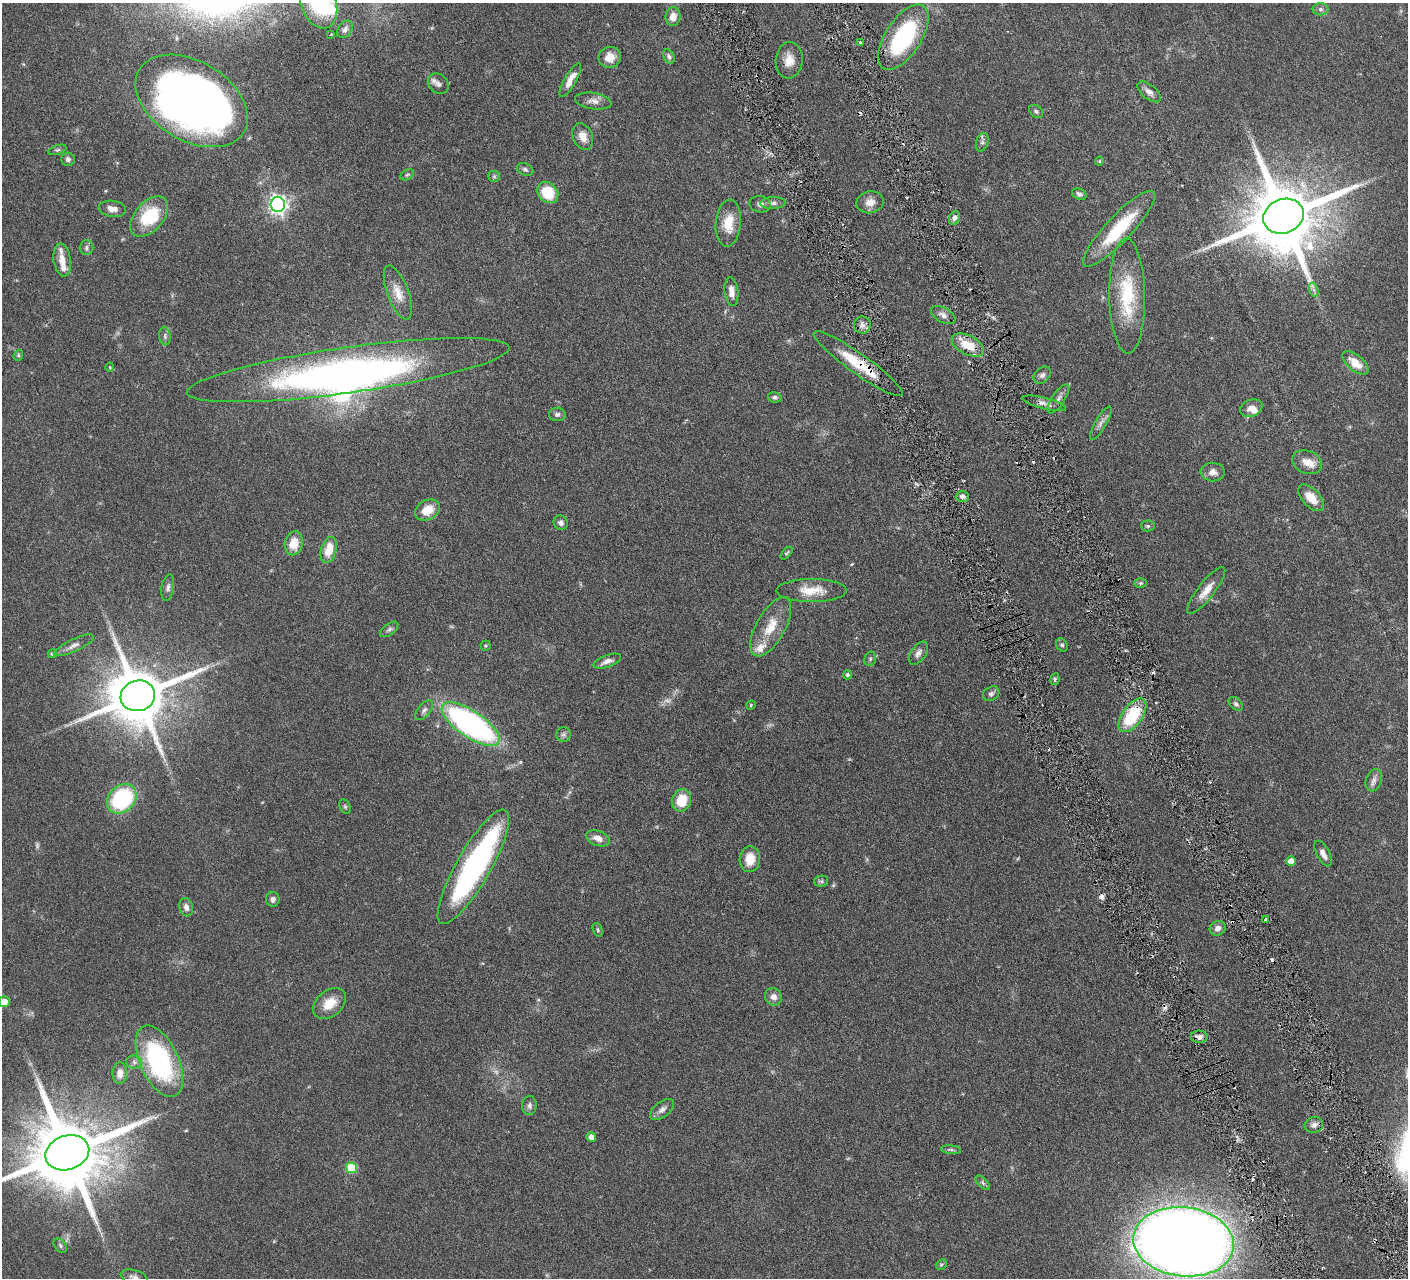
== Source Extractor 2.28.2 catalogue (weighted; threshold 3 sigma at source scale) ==
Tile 6 of 4 x 4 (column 2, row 2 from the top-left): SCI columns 1413-2818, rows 2859-4134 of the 5639 x 5584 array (HDU 1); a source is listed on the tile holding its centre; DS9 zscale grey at full resolution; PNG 1410 x 1280 px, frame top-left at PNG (2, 3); each listed source drawn as its Kron ellipse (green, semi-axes under 4 px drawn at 4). Shown black and unused: <1% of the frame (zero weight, under 3 of 6 exposures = <1% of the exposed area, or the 3 px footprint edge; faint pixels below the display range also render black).
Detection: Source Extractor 2.28.2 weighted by HDU 2 'WHT'; one run over the whole footprint, this tile lists its part. Background 0.0705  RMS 0.0033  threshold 0.0136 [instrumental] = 3 sigma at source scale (4.09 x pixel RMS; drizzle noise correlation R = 1.36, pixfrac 0.8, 0.05/0.05 arcsec/px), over >= 5 px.
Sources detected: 147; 5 too faint to see at this stretch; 2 inside a brighter object's white glare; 9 cosmic-ray / hot-pixel residue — neither listed nor drawn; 6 inside a brighter listed object's ellipse — not listed separately; the other 125 listed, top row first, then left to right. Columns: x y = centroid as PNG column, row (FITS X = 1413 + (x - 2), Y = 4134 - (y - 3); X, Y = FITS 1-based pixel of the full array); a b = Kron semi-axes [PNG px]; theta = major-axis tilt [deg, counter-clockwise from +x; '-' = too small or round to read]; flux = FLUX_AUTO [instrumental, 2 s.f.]
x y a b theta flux
319 4 25 17 -67 18
1320 9 8 6 -2 0.81
673 17 9 7 82 2.8
345 29 9 6 53 1.1
331 34 3 2 - 0.27
903 37 37 18 57 31
861 42 3 3 - 0.7
610 57 11 10 - 3.7
669 57 7 5 -59 0.88
789 60 18 13 86 3.9
570 80 19 6 60 3.1
438 84 11 9 -42 1.4
1149 92 14 7 -39 1.6
192 101 61 39 -31 200
593 101 18 8 -9 2
1036 111 8 5 -37 0.64
583 136 14 9 -69 2.8
982 142 9 6 74 0.84
57 150 9 4 17 0.51
68 159 7 6 - 0.92
1099 161 4 4 - 0.31
525 169 8 6 -25 0.74
407 175 7 5 29 0.54
494 176 6 5 - 0.56
548 192 11 9 -49 9.2
1079 194 8 5 -23 0.83
870 202 14 11 14 2.5
773 203 13 6 3 1.2
278 204 7 7 - 140
760 204 10 8 -11 1.3
112 209 14 8 -8 2.2
149 216 23 14 49 13
1283 216 21 17 22 3600
955 218 7 5 65 1.1
728 223 23 12 85 6.5
1119 229 50 13 47 17
86 247 7 7 - 0.79
62 260 16 8 -82 3.1
1314 290 7 4 -71 0.8
731 292 14 6 -83 2.5
398 293 28 10 -69 4.3
1127 296 58 18 -89 18
943 315 13 7 -29 1.6
862 325 8 8 - 1.4
165 336 9 5 -83 0.85
968 345 17 9 -28 6.4
18 355 6 4 70 0.45
1355 363 16 7 -39 4.5
858 364 54 10 -35 12
110 367 4 3 - 0.22
348 370 163 23 8 120
1042 375 10 7 44 1.1
775 397 7 5 -11 0.79
1058 399 16 6 57 1.5
1044 403 22 5 -14 1.8
1251 408 11 8 23 2
557 414 8 6 -7 0.94
1101 423 19 5 60 1.5
1307 462 15 11 -20 3.2
1213 472 12 9 -1 1.9
962 496 6 5 - 1.1
1311 498 16 8 -47 4
427 510 13 9 27 4.9
561 523 7 7 - 1.1
1148 526 7 5 1 0.52
294 543 12 9 80 5.2
329 550 13 7 74 5.9
786 553 7 4 48 0.4
1141 583 6 5 - 0.49
168 588 13 6 80 1.1
812 590 35 11 0 6.5
1206 591 29 8 52 3.8
771 627 33 14 61 7.4
389 629 10 5 37 0.82
74 645 22 6 25 1.9
1062 645 7 5 -61 0.65
486 646 5 5 - 0.44
918 653 13 7 54 1.5
52 654 4 4 - 0.41
870 659 7 5 76 0.58
607 661 14 6 20 1.9
847 675 5 4 - 0.57
1055 679 6 4 80 0.6
991 694 9 6 31 0.83
138 696 17 15 17 2300
1236 704 8 5 -44 0.73
751 705 5 4 - 0.36
424 710 12 6 50 1.1
1132 715 19 10 54 17
471 724 33 13 -34 90
563 734 7 7 - 0.79
1374 780 11 8 71 1.4
122 799 16 13 44 32
682 800 11 9 72 7.3
345 807 8 5 -63 0.54
598 838 12 7 -19 2.2
1323 854 14 6 -62 1.9
750 859 13 10 86 4.8
1291 861 5 4 - 2.4
473 867 65 17 60 65
821 881 7 5 10 0.53
273 899 7 7 - 0.89
186 907 9 7 -74 1.4
1266 919 4 3 - 0.58
1218 928 8 7 - 1.6
598 930 7 5 -73 0.48
773 997 9 8 - 1.8
4 1002 5 5 - 3.2
330 1003 18 13 40 5.6
1199 1037 8 6 -2 1.5
159 1061 38 19 -65 46
134 1062 8 6 -3 0.99
120 1073 11 7 89 2.5
529 1106 9 7 87 1
662 1109 14 7 38 1.6
1314 1125 9 8 - 1.4
591 1137 5 4 - 2.4
951 1150 10 4 -5 0.57
67 1153 22 17 18 4400
351 1168 5 5 - 14
983 1183 9 4 -46 0.69
1184 1242 50 34 -7 670
60 1246 8 5 -52 0.7
941 1264 6 4 45 0.45
134 1277 13 7 -15 1.3
Overlapping masked pixels (flux is a lower limit): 3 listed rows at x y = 858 364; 1132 715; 1199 1037
Isophote crosses this tile's border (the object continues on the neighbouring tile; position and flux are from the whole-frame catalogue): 5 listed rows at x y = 319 4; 4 1002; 67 1153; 1184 1242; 134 1277